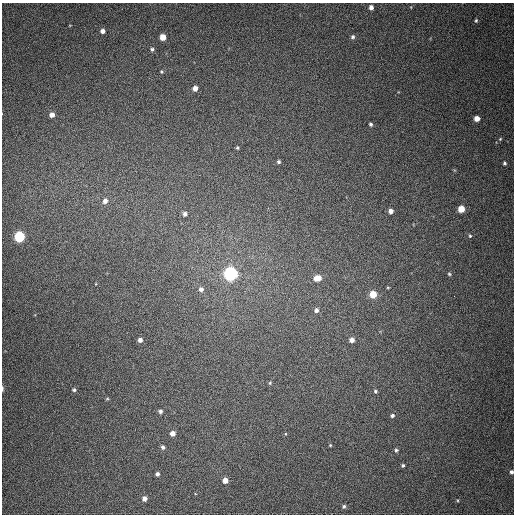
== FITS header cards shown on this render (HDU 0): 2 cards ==
NAXIS1  =                  512
NAXIS2  =                  512

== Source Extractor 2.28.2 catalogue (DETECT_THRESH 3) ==
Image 512 x 512 px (HDU 0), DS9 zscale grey, 1 PNG px = 1 image px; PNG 516 x 516 px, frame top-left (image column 1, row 512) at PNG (2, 3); no overlay
Background 400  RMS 10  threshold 30.9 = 3 sigma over >= 5 px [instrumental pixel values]
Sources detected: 47; all 47 listed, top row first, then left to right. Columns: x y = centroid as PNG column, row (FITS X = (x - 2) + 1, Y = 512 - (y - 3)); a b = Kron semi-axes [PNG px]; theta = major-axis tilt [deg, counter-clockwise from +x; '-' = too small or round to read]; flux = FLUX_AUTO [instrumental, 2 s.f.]
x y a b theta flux
371 7 4 4 - 3000
476 20 5 4 - 940
103 31 4 4 - 3200
163 37 5 4 - 9200
353 37 5 5 - 1500
152 49 4 4 - 1400
161 72 5 4 - 860
195 88 5 4 - 4800
52 115 5 4 - 4300
477 118 4 4 - 6500
371 124 4 4 - 1400
500 139 5 4 - 730
237 148 4 3 - 860
279 162 4 4 - 1200
504 163 5 4 - 1200
105 201 6 5 - 3400
461 209 5 5 - 14000
391 211 4 4 - 4000
185 214 5 5 - 2400
470 236 5 4 - 940
19 237 5 5 - 77000
230 274 6 6 - 220000
449 274 4 4 - 910
317 278 8 5 13 8600
201 289 6 5 - 2600
373 294 5 5 - 15000
454 296 2 2 - 5600
316 310 5 5 - 2400
140 340 5 4 - 3300
352 340 5 4 - 4000
270 383 5 4 - 790
2 389 6 3 -90 930
74 390 5 5 - 1200
375 391 5 5 - 1100
107 399 5 3 - 730
160 411 4 4 - 1900
392 416 5 4 - 1500
172 433 5 5 - 4700
330 445 4 3 - 620
163 447 5 5 - 1900
396 450 5 4 - 1200
403 465 4 4 - 1200
511 472 4 4 - 1900
157 474 4 4 - 1700
225 480 5 4 - 6200
144 499 5 4 - 3100
344 506 5 5 - 1300
At the frame edge (FLAGS 8, measured only in part): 2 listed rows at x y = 2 389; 511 472